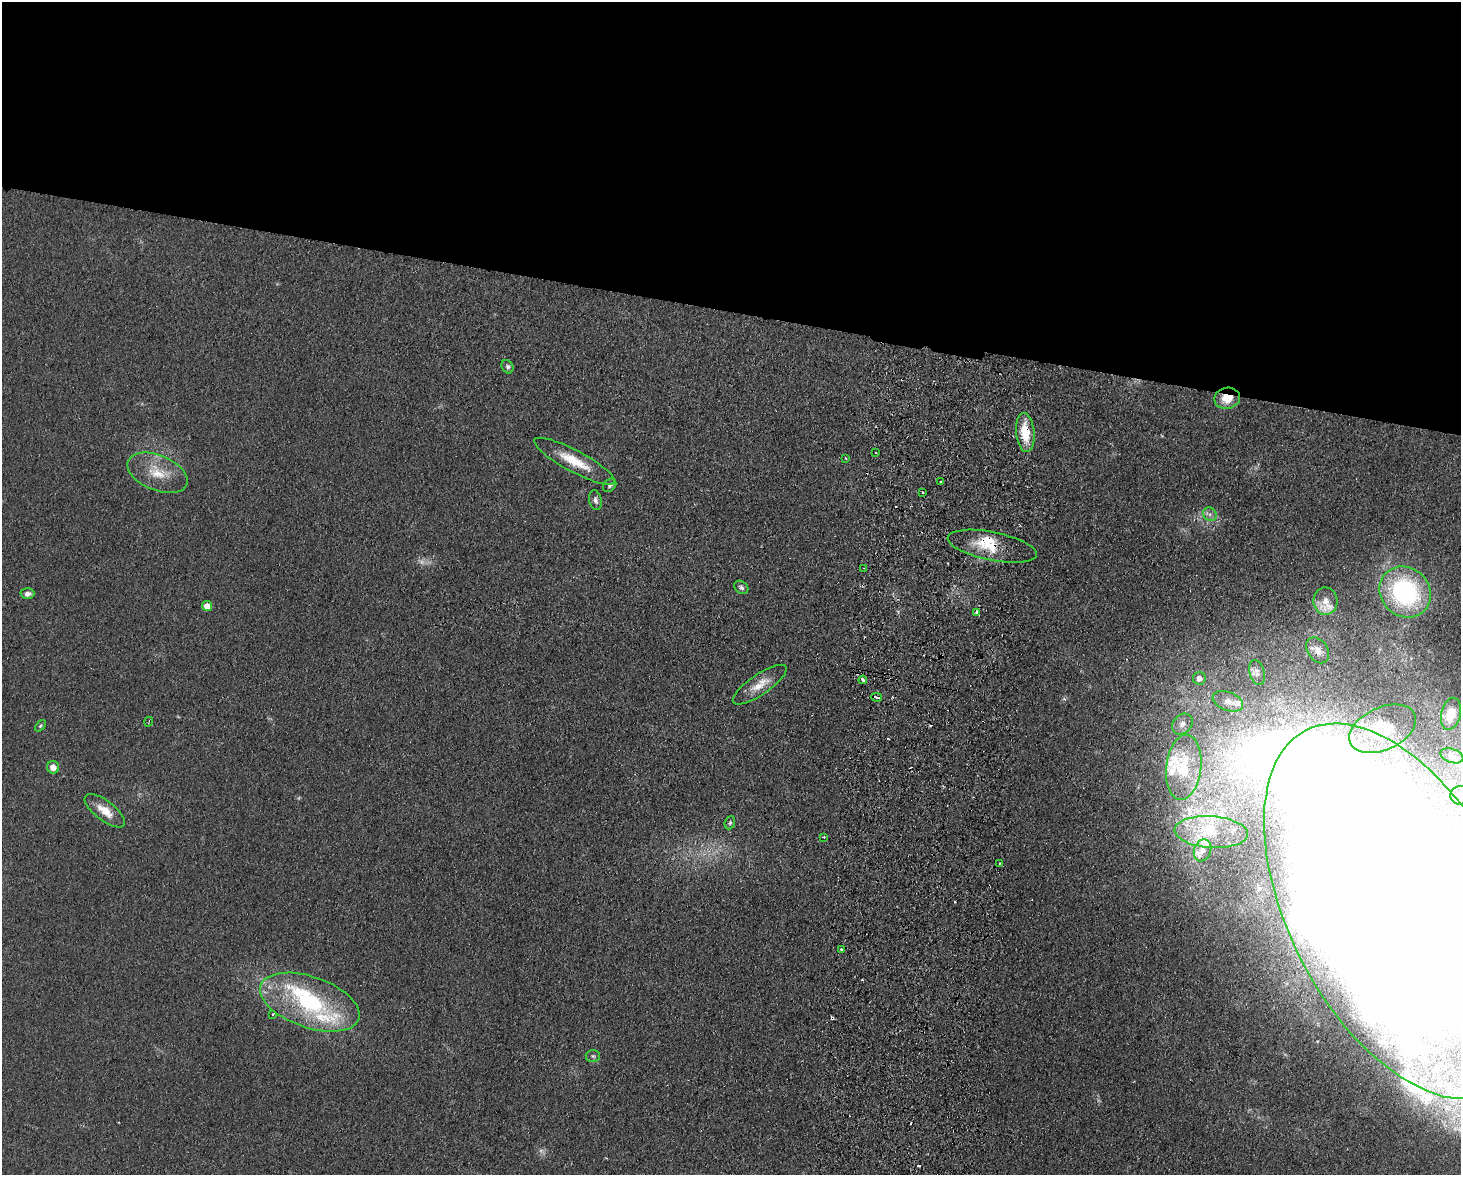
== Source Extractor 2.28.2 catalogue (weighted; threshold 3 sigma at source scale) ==
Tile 2 of 3 x 4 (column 2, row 1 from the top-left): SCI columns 1629-3087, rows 3527-4699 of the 4830 x 4709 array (HDU 1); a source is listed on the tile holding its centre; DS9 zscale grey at full resolution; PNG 1463 x 1177 px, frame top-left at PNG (2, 2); each listed source drawn as its Kron ellipse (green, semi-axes under 4 px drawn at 4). Shown black and unused: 26% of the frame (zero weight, under 2 of 3 exposures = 3% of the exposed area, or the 3 px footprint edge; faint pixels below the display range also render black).
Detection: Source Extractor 2.28.2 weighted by HDU 2 'WHT'; one run over the whole footprint, this tile lists its part. Background 0.0735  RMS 0.009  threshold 0.0406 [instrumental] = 3 sigma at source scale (4.5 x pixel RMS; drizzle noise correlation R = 1.50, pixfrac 1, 0.05/0.05 arcsec/px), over >= 5 px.
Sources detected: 75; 2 too faint to see at this stretch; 3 inside a brighter object's white glare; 13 cosmic-ray / hot-pixel residue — neither listed nor drawn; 10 inside a brighter listed object's ellipse — not listed separately; the other 47 listed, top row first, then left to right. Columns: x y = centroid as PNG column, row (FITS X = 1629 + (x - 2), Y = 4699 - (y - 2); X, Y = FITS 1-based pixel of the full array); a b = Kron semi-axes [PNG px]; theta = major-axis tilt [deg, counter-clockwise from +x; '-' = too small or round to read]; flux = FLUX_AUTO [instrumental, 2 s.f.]
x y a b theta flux
508 367 7 5 -58 2.4
1227 398 13 10 12 17
1025 432 20 9 -84 25
875 453 3 2 - 1.2
845 458 4 2 - 0.69
574 461 45 11 -28 25
157 473 32 17 -22 25
941 481 3 3 - 1.7
610 485 7 5 48 2.2
923 492 4 3 - 1.3
595 500 10 6 -77 3.3
1210 514 7 6 - 3
992 546 45 14 -11 27
864 568 3 3 - 0.74
741 587 8 6 -41 2.5
1405 592 27 24 -43 130
27 594 7 5 2 4
1325 601 13 12 - 9.2
207 606 5 5 - 12
977 612 4 3 - 3.3
1318 650 14 10 -55 6.4
1257 673 13 7 -74 4
1199 678 6 6 - 6.5
863 680 4 3 - 4.3
760 685 32 10 34 15
876 697 6 3 -10 11
1228 701 16 9 -21 7.4
1451 714 16 9 77 11
149 722 5 2 - 0.86
1182 724 12 9 44 5.6
40 726 6 4 49 1.3
1383 729 35 21 24 38
1452 756 12 7 -17 3.5
53 767 6 6 - 6.6
1184 767 33 17 83 27
1460 795 10 9 - 5.9
105 811 24 9 -37 14
730 823 7 5 68 1.5
1211 832 37 15 -4 28
824 837 3 3 - 0.98
1203 850 11 8 69 5.1
1000 863 3 2 - 1.1
1400 911 204 110 -62 9000
842 950 3 3 - 2.9
310 1002 52 25 -19 95
273 1014 4 2 - 0.73
593 1056 7 6 - 1.9
Overlapping masked pixels (flux is a lower limit): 6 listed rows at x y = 1227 398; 1025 432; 992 546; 863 680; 876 697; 1400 911
Isophote crosses this tile's border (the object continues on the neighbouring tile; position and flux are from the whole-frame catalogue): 2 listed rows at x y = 1460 795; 1400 911